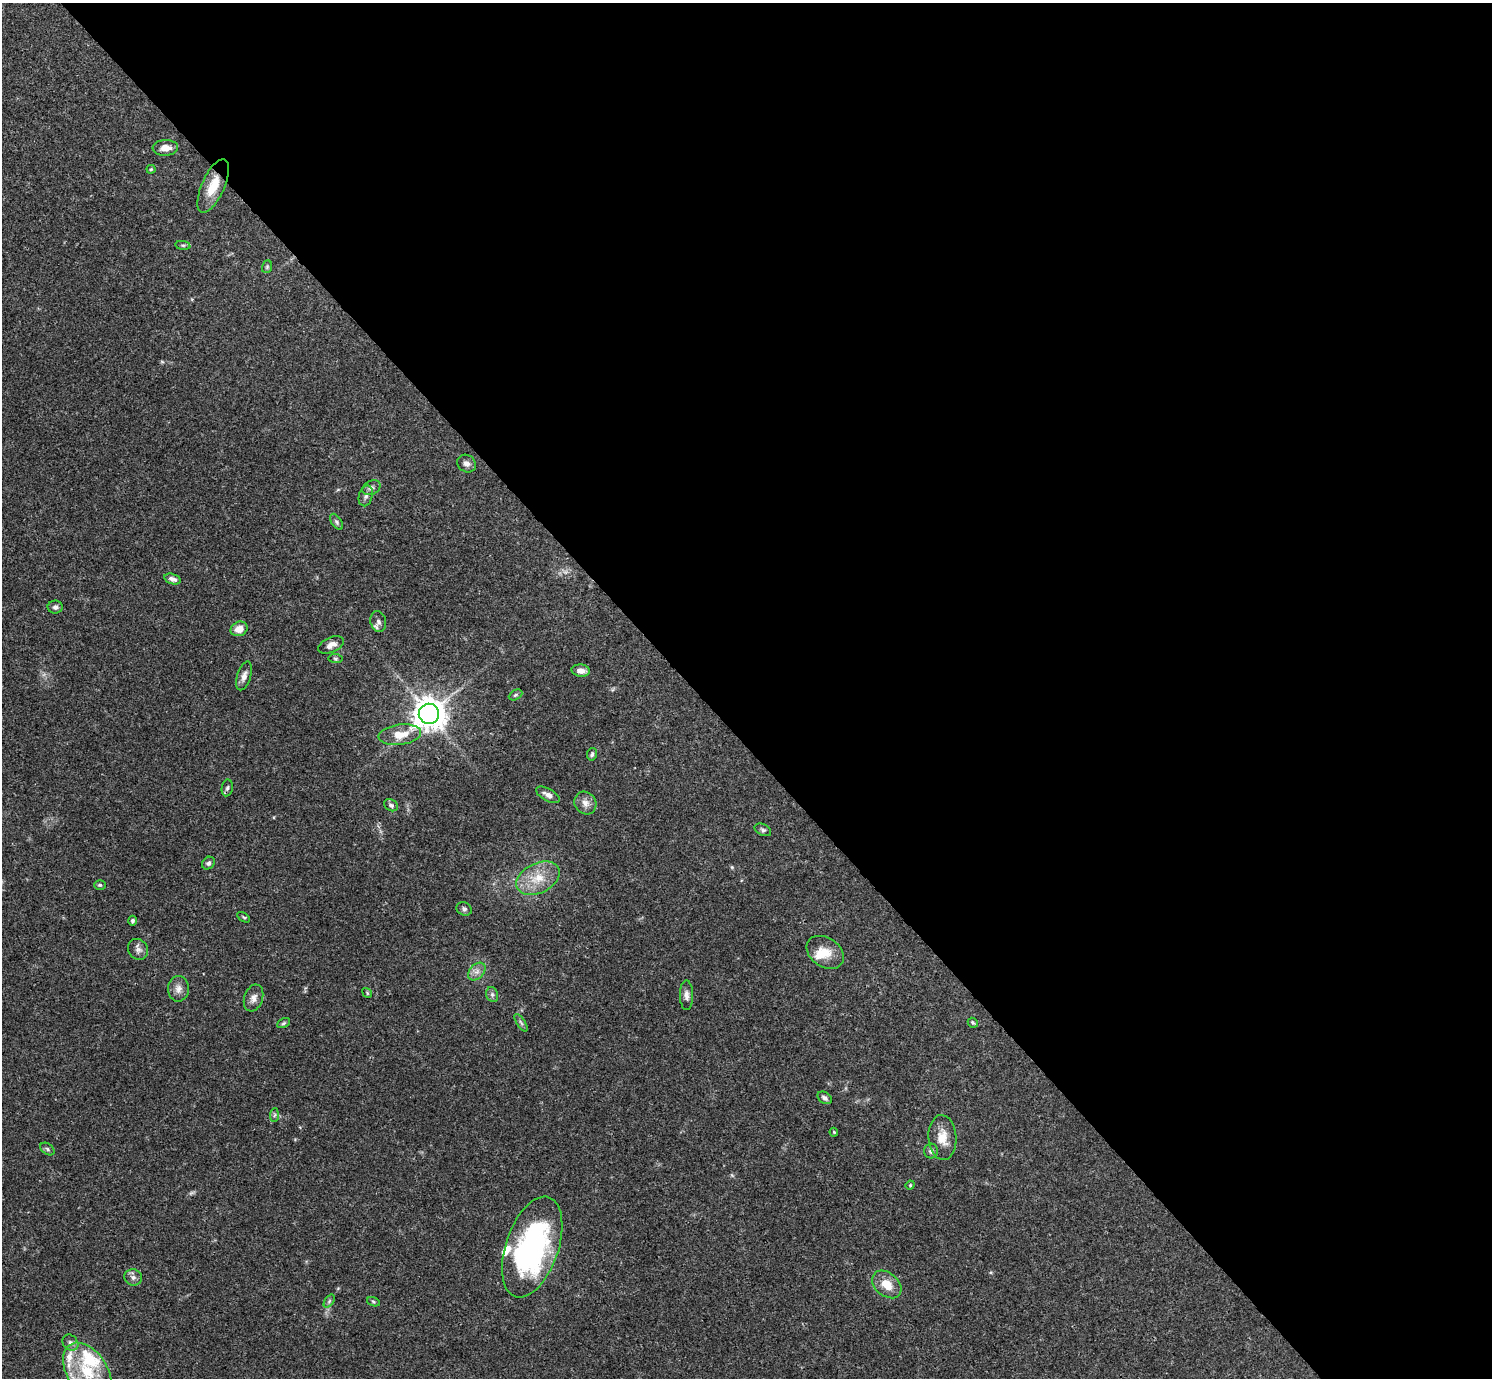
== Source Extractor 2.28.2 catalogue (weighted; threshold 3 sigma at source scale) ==
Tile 8 of 4 x 4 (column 4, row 2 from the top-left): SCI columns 4469-5958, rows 2909-4284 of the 5961 x 5958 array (HDU 1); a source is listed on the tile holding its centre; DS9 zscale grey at full resolution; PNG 1494 x 1380 px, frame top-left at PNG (2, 3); each listed source drawn as its Kron ellipse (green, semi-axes under 4 px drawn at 4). Shown black and unused: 54% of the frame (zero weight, under 3 of 4 exposures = <1% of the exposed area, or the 3 px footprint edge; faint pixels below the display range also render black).
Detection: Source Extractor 2.28.2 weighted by HDU 2 'WHT'; one run over the whole footprint, this tile lists its part. Background 0.0407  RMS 0.0027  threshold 0.0119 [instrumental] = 3 sigma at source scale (4.5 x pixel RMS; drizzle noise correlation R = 1.50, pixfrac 1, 0.05/0.05 arcsec/px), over >= 5 px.
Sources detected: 63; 1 too faint to see at this stretch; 1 inside a brighter object's white glare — neither listed nor drawn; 4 inside a brighter listed object's ellipse — not listed separately; the other 57 listed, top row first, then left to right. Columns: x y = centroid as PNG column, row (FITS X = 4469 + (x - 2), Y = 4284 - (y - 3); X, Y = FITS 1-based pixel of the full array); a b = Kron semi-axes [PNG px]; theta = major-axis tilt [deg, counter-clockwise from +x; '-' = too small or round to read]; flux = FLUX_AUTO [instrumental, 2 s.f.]
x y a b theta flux
165 148 13 8 2 2.4
151 169 4 4 - 0.29
213 186 29 11 66 5.9
183 245 7 4 -8 0.4
267 267 6 5 - 0.42
466 464 10 8 -35 1.2
371 488 9 7 26 0.92
366 496 10 6 75 0.98
337 522 9 5 -57 0.57
172 579 8 5 -17 1.1
55 607 7 6 - 0.77
378 622 10 8 -77 1.2
239 629 9 7 24 2.9
331 645 14 7 24 1.7
336 659 7 4 -7 0.41
581 671 9 6 -5 1.8
244 676 15 6 72 1.6
515 695 7 5 27 0.48
429 714 10 10 - 410
400 735 21 10 7 4.7
592 754 6 5 - 0.53
227 788 8 5 80 0.64
548 795 13 6 -29 1.4
585 803 12 10 -53 1.9
391 805 7 5 -30 0.71
763 830 9 5 -27 0.59
208 863 7 5 45 0.77
538 878 23 15 26 6.4
100 885 6 4 -1 0.38
464 909 8 6 -26 0.74
244 917 7 4 -33 0.38
132 921 5 4 - 0.52
138 949 11 9 -53 1.3
825 952 20 14 -34 4.4
477 972 10 7 48 1.3
178 989 13 10 89 1.8
367 993 5 4 - 0.33
492 995 8 6 -71 0.68
686 995 15 6 -89 1.3
254 998 14 9 71 1.7
283 1023 7 4 27 0.46
521 1023 10 4 -56 0.59
973 1023 5 4 - 0.43
825 1098 8 5 -35 0.83
274 1115 7 4 87 0.46
834 1132 4 3 - 0.28
942 1138 22 14 -86 4.2
47 1149 8 5 -38 0.6
931 1151 7 7 - 0.87
910 1185 5 4 - 0.28
532 1247 52 26 71 58
133 1277 9 8 - 1.1
887 1284 16 11 -40 4.2
329 1301 7 4 54 0.49
373 1302 6 4 -20 0.37
70 1343 9 7 -45 0.96
87 1371 32 20 -56 13
Overlapping masked pixels (flux is a lower limit): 1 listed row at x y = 213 186
Isophote crosses this tile's border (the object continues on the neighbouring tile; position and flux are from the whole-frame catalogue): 1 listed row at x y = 87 1371